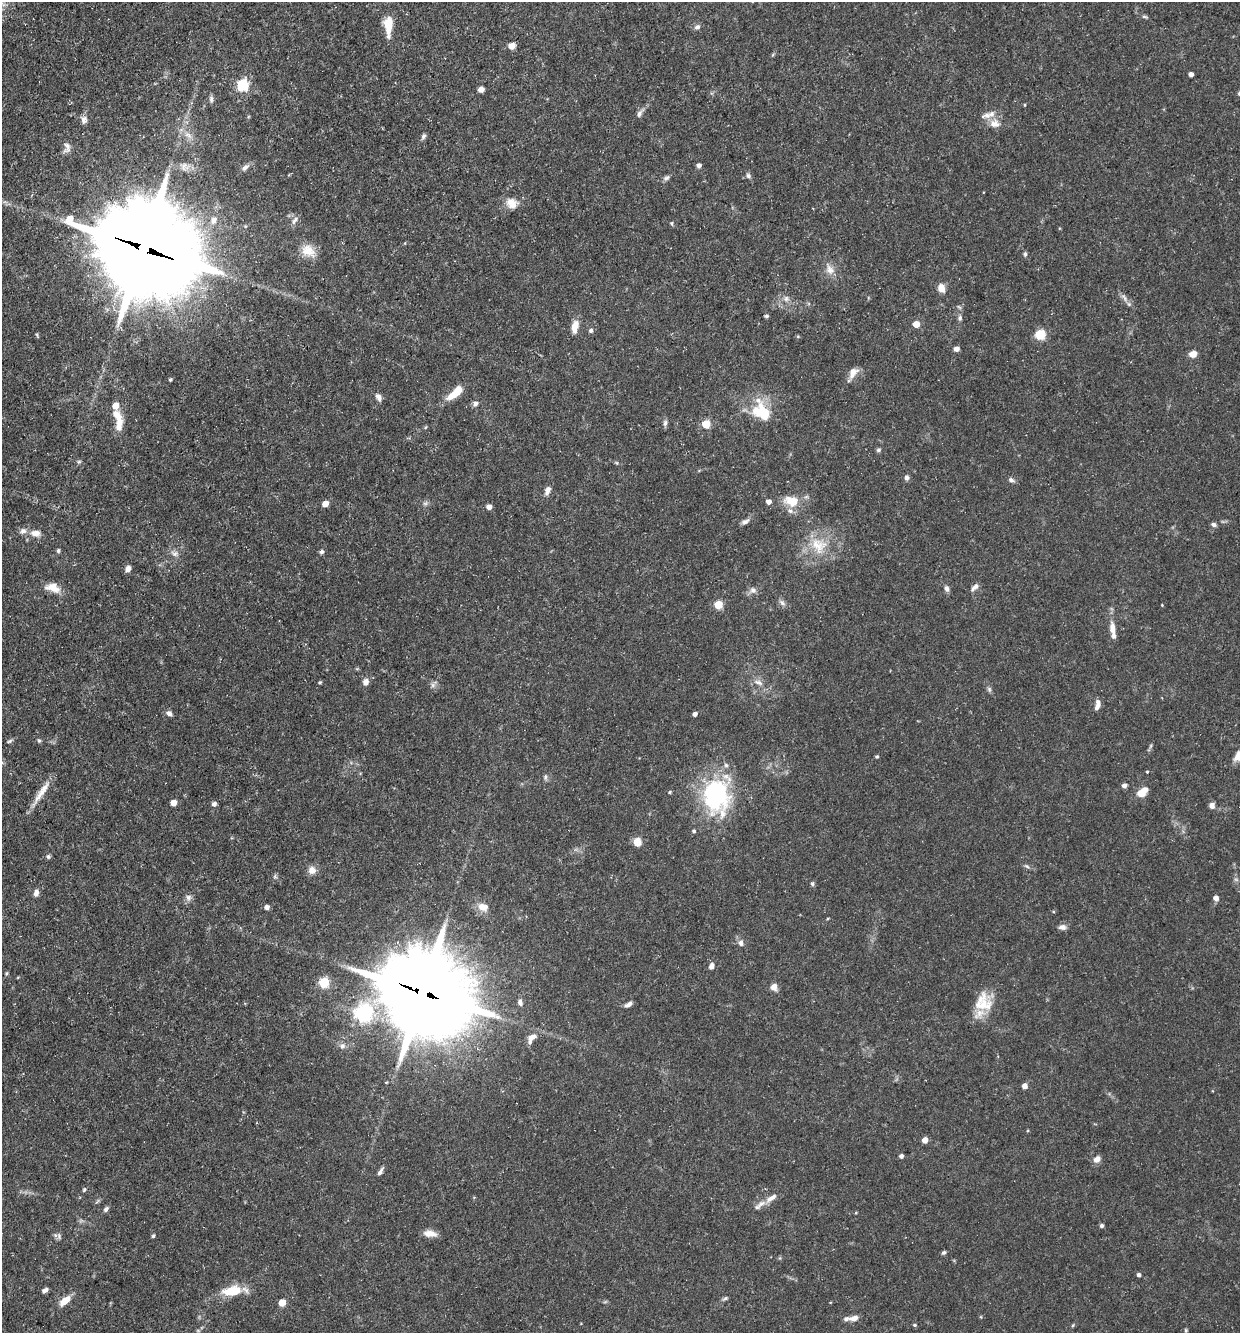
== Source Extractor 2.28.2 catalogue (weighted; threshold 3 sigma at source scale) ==
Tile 11 of 4 x 4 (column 3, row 3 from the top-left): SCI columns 2736-3973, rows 1332-2662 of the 5340 x 5325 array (HDU 1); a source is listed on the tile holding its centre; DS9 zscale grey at full resolution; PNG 1242 x 1335 px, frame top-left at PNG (2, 2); no overlay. Shown black and unused: <1% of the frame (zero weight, under 3 of 5 exposures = <1% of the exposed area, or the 3 px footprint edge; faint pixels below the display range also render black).
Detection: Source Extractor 2.28.2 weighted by HDU 2 'WHT'; one run over the whole footprint, this tile lists its part. Background 0.0954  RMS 0.0044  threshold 0.0199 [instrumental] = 3 sigma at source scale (4.5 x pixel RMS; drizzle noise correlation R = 1.50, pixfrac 1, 0.05/0.05 arcsec/px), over >= 5 px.
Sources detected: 159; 1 inside a brighter object's white glare — not listed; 9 inside a brighter listed object's ellipse — not listed separately; the other 149 listed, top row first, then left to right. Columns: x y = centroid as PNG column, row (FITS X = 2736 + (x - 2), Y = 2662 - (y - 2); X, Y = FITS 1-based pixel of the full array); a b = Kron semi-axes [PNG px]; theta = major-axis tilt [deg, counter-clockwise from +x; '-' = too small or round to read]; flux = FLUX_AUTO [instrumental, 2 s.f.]
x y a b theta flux
1144 17 8 4 -9 0.73
388 25 21 9 89 10
697 27 8 6 18 1.5
512 46 5 4 - 6.3
1191 74 4 4 - 2.3
242 85 6 6 - 55
481 89 6 6 - 2
211 99 9 5 -84 1.3
1025 105 4 3 - 0.38
639 114 10 6 68 1.6
84 120 10 7 -89 2.2
994 124 15 11 -12 4.7
188 135 13 7 -37 3.2
423 136 8 5 68 1.2
67 148 15 9 80 2.4
699 165 5 4 - 1.8
245 167 12 6 42 1.8
748 176 7 6 - 1.2
667 178 9 6 38 1.2
512 203 15 13 -28 5.4
213 220 11 9 54 3.2
295 220 13 6 53 1.9
671 223 6 4 -74 0.62
144 248 34 29 -29 7900
308 251 20 15 -34 7.4
1025 254 6 5 - 0.82
830 270 16 11 -59 4.1
941 288 9 7 -71 4.4
1124 298 13 6 -54 2.1
786 299 8 7 - 1.8
767 316 5 4 - 0.87
960 318 7 5 90 1.1
916 324 5 4 - 8
575 326 13 7 77 5.8
591 331 5 5 - 1.2
37 335 6 3 -72 0.54
1040 335 5 5 - 31
798 336 5 3 - 0.49
956 349 5 5 - 2.6
1193 354 7 6 - 4
853 373 15 9 52 3.7
170 380 4 4 - 0.64
455 392 21 7 41 9.2
378 397 10 6 -61 2.2
476 403 7 6 - 1.4
762 412 28 21 -41 17
118 421 32 10 -79 8.2
665 423 9 5 75 1.2
706 424 5 5 - 17
426 427 5 3 - 0.43
878 450 6 5 - 0.83
79 462 6 4 1 0.66
906 478 7 6 - 1.3
1011 480 8 5 -34 1.3
547 490 12 7 73 2.4
792 501 19 13 -12 9.2
768 502 5 5 - 2.1
425 503 7 5 29 1
325 504 5 4 - 5.4
489 507 5 4 - 3.3
745 521 11 6 24 1.6
1214 524 7 5 -14 1.2
36 533 13 8 -9 3.6
818 545 25 22 -38 15
58 551 5 5 - 0.82
322 552 6 5 - 1.1
175 554 9 7 20 2
128 569 7 6 - 2
974 587 13 5 42 1.8
53 588 19 11 -16 5.6
947 588 9 6 -76 1.5
753 590 9 8 - 2
782 603 11 5 -38 1.6
718 605 5 5 - 18
1162 605 3 2 - 0.32
1112 628 18 8 -85 4
320 682 4 4 - 0.52
366 682 8 6 65 2.6
758 682 15 6 -22 2.8
433 685 6 6 - 1.3
989 689 6 5 - 0.92
1097 705 13 6 78 2.7
169 713 8 6 -27 1.8
695 714 4 4 - 1.9
9 741 9 4 24 0.78
39 741 5 5 - 0.7
1150 746 7 4 70 0.77
1239 755 12 8 53 5.3
877 756 4 4 - 0.69
1147 772 4 3 - 0.38
545 777 8 5 88 1
1124 786 4 4 - 2.3
670 792 4 4 - 0.54
1142 792 15 9 39 5.1
41 793 39 7 57 6.6
716 796 45 32 -83 53
173 803 5 4 - 4.8
214 804 5 5 - 1.5
1212 805 7 6 - 2
694 831 4 4 - 0.7
637 842 7 6 - 6.2
48 857 6 6 - 0.96
1027 866 8 4 -24 0.95
312 870 11 10 - 3.2
275 876 6 5 - 0.86
812 884 6 5 - 0.78
36 893 9 6 80 2
188 898 9 8 - 1.8
1216 898 5 5 - 2.8
267 907 5 5 - 2.1
483 907 14 10 -20 4.6
1062 927 9 7 0 2
741 943 9 7 -84 1.9
711 966 8 6 67 2
6 973 6 4 71 0.56
324 983 6 5 - 33
774 987 8 8 - 2.6
423 992 30 26 -30 5900
520 1002 9 6 -76 1.6
629 1004 10 5 33 1.8
983 1005 30 17 9 12
363 1013 7 7 - 160
532 1037 13 8 40 3.3
342 1046 8 7 - 1.6
386 1082 4 3 - 0.36
1024 1086 5 4 - 3.1
925 1140 5 4 - 5
901 1156 4 4 - 1.5
1097 1159 9 7 43 2.6
380 1171 11 4 59 1.5
84 1189 6 4 63 0.68
771 1198 20 8 35 4.7
106 1209 7 5 44 1.3
856 1213 5 3 - 0.41
1102 1226 4 4 - 1.1
430 1233 15 8 -6 3.9
59 1236 10 5 -76 1.3
153 1236 4 4 - 0.74
944 1252 6 5 - 0.84
1139 1275 4 4 - 1.4
45 1290 7 4 34 1.6
232 1291 22 10 9 13
725 1298 8 5 30 0.9
65 1301 13 6 41 6.2
282 1303 5 5 - 9.5
854 1318 10 7 12 2.5
914 1325 5 4 - 0.59
1073 1325 5 4 - 0.52
1186 1330 5 4 - 0.55
Overlapping masked pixels (flux is a lower limit): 2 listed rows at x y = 144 248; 423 992
Isophote crosses this tile's border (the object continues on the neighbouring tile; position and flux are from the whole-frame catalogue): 2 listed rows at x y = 388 25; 1239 755